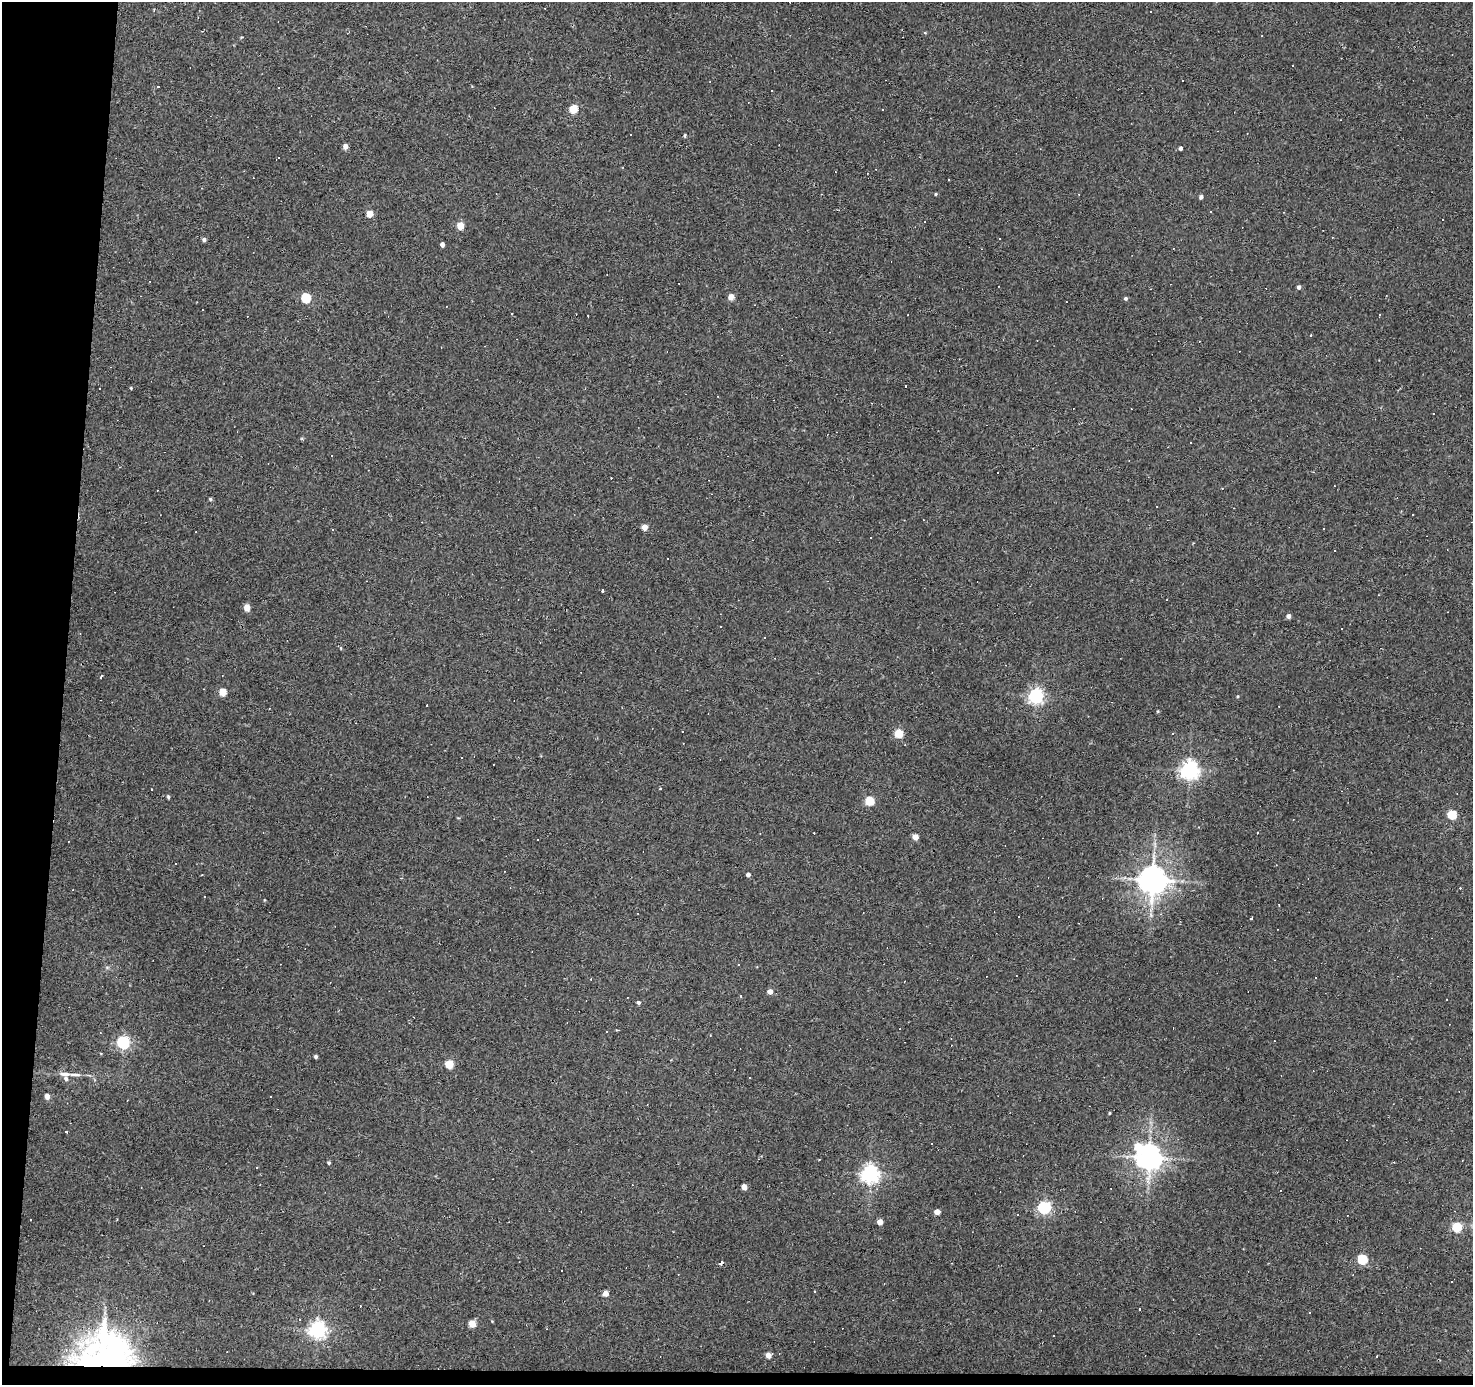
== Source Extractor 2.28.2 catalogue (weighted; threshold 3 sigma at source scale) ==
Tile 7 of 3 x 3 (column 1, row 3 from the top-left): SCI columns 1-1471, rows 190-1572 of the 4413 x 4438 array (HDU 1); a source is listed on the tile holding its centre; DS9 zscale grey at full resolution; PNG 1475 x 1387 px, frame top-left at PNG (2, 2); no overlay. Shown black and unused: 5% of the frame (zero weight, under 2 of 3 exposures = <1% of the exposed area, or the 3 px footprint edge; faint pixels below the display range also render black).
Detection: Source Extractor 2.28.2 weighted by HDU 2 'WHT'; one run over the whole footprint, this tile lists its part. Background 0.0775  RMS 0.0053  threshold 0.0238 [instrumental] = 3 sigma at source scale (4.5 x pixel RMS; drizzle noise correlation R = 1.50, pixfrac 1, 0.05/0.05 arcsec/px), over >= 5 px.
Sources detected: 152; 1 inside a brighter object's white glare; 57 cosmic-ray / hot-pixel residue — not listed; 1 inside a brighter listed object's ellipse — not listed separately; the other 93 listed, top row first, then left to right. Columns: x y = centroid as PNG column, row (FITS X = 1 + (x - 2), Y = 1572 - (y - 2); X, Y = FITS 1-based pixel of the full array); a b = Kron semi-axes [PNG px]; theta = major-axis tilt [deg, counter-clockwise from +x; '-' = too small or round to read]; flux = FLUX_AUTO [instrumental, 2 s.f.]
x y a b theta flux
925 32 4 4 - 0.62
574 109 5 5 - 15
883 109 3 2 - 0.35
684 135 4 3 - 0.69
345 146 4 4 - 3.5
1181 148 4 3 - 1.5
278 157 2 2 - 0.67
936 194 4 3 - 0.51
1079 194 3 2 - 0.34
1201 197 4 4 - 1.5
1210 211 3 2 - 0.51
1284 212 3 2 - 0.35
369 214 5 4 - 8.6
1443 220 3 3 - 1.3
460 226 5 4 - 9.8
204 239 4 4 - 1.3
442 244 4 4 - 2.2
1299 287 4 4 - 1.5
731 297 5 4 - 5.4
306 298 6 5 - 28
1126 298 4 4 - 0.9
1379 315 3 3 - 3.2
1311 335 3 2 - 0.41
1037 340 3 2 - 0.3
100 388 3 2 - 0.59
131 388 3 3 - 0.48
1433 414 2 2 - 0.36
1190 443 2 2 - 0.4
331 455 2 2 - 0.38
210 499 4 4 - 0.72
644 527 4 4 - 5
1324 528 3 3 - 1.9
870 538 3 2 - 0.49
603 590 3 3 - 8.9
247 607 5 4 - 6.3
1288 616 5 4 - 1.7
720 626 3 2 - 0.49
1341 628 3 3 - 1.8
340 647 9 3 -46 0.71
223 692 5 4 - 11
1036 696 6 6 - 150
1238 696 5 3 - 0.43
427 705 3 3 - 0.6
1158 711 5 3 - 0.45
899 734 5 5 - 18
1189 770 7 6 - 230
151 789 3 3 - 1.6
660 789 3 2 - 0.49
168 797 5 4 - 0.69
869 801 5 5 - 24
1452 815 5 5 - 23
1257 833 3 2 - 0.39
915 837 4 4 - 4.9
202 875 3 2 - 0.55
748 875 4 4 - 1.6
1153 880 9 9 - 670
1251 918 3 3 - 1.4
738 965 2 2 - 0.45
591 979 3 2 - 0.36
770 991 5 5 - 3.1
741 996 4 2 - 0.39
638 1002 4 4 - 1.3
617 1030 3 3 - 0.43
606 1032 3 3 - 0.85
123 1042 6 5 - 89
316 1057 3 3 - 1
449 1064 5 5 - 17
75 1075 18 4 -3 2.8
750 1077 3 3 - 2.8
66 1079 8 6 -73 1.5
47 1096 5 4 - 3.2
270 1096 3 3 - 14
1109 1113 4 3 - 0.44
66 1132 3 3 - 3.5
1149 1157 8 8 - 480
329 1163 4 4 - 0.81
870 1174 7 6 - 220
744 1187 4 4 - 4.4
1044 1207 6 5 - 94
937 1212 5 4 - 4.5
30 1220 2 2 - 0.48
880 1222 4 4 - 4.2
1457 1227 5 5 - 25
1362 1259 5 5 - 33
721 1263 4 3 - 1.8
562 1270 3 3 - 0.81
606 1293 5 5 - 3.9
472 1323 5 4 - 9.7
317 1330 7 6 - 190
1054 1335 3 2 - 0.53
104 1355 43 38 28 220
768 1355 5 5 - 4
1377 1356 3 2 - 0.59
Overlapping masked pixels (flux is a lower limit): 1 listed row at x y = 104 1355